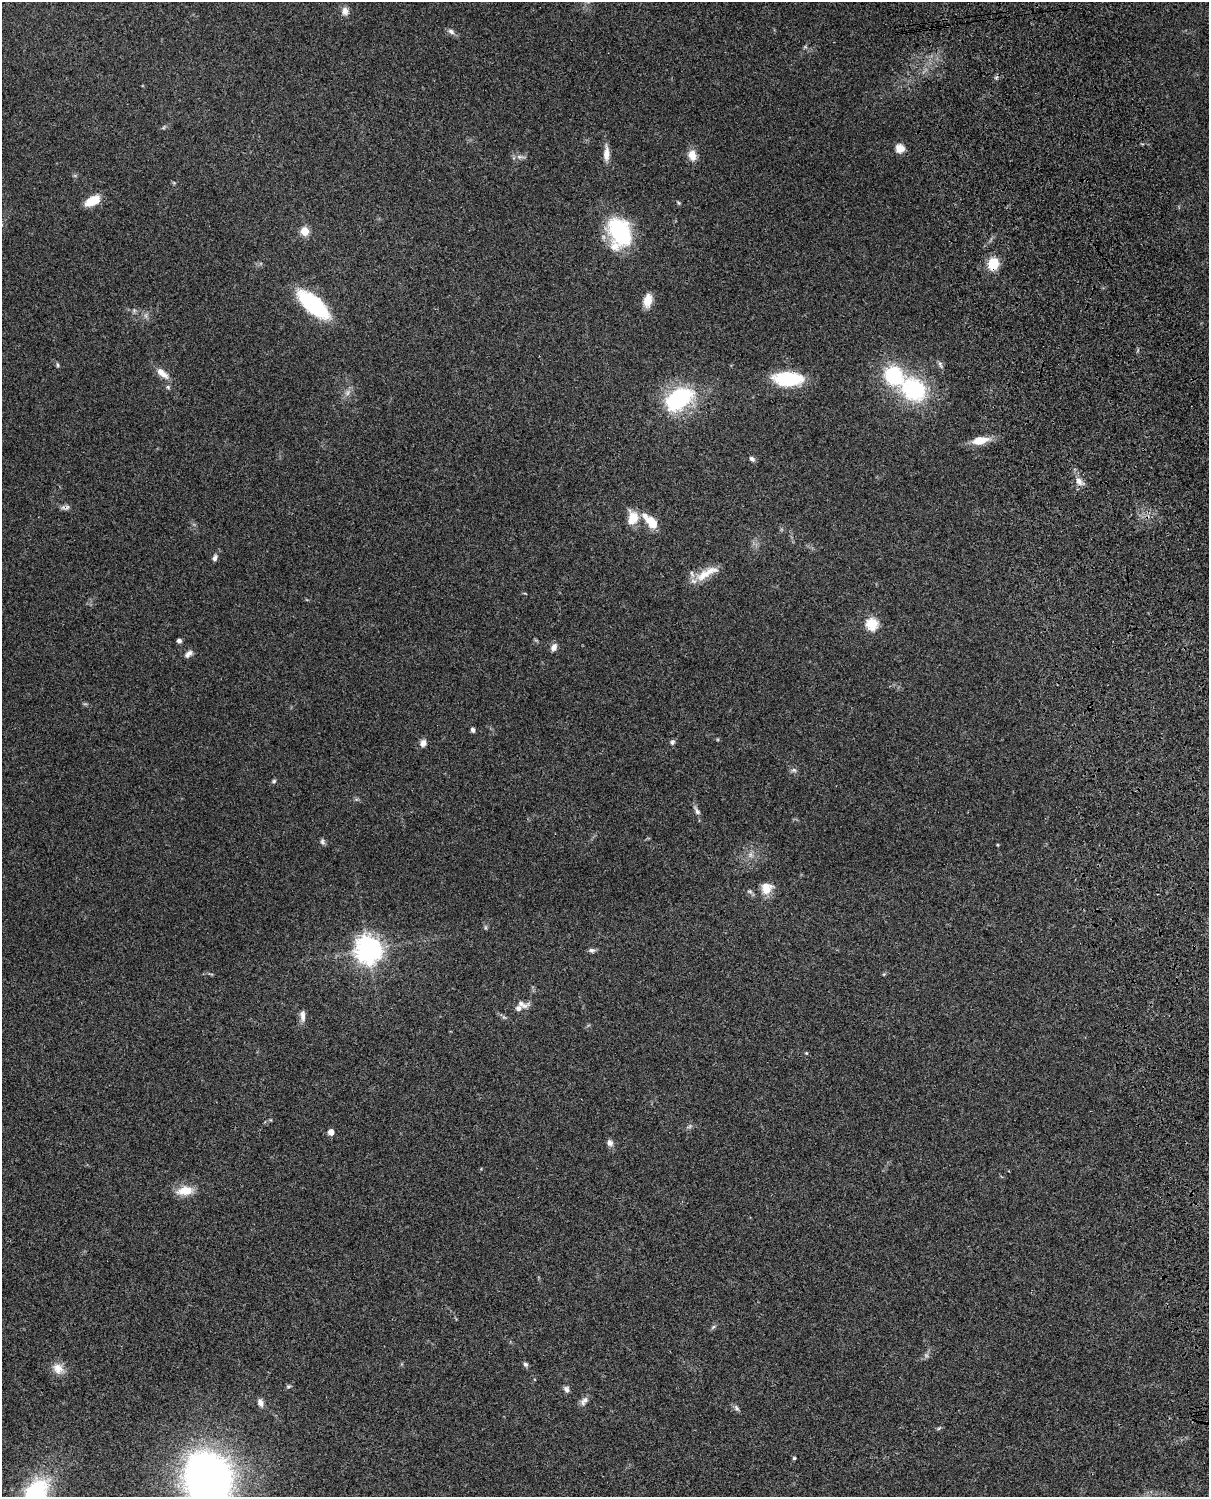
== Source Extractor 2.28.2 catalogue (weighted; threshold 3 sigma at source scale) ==
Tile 6 of 4 x 3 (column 2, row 2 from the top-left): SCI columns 1347-2553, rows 1772-3266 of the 5086 x 4924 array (HDU 1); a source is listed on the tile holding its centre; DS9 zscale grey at full resolution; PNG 1211 x 1499 px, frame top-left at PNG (2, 2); no overlay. Shown black and unused: <1% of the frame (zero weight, under 3 of 4 exposures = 6% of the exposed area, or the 3 px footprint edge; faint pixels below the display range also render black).
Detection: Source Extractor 2.28.2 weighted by HDU 2 'WHT'; one run over the whole footprint, this tile lists its part. Background 0.101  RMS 0.0064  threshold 0.0288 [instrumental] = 3 sigma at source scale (4.5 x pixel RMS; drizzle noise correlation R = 1.50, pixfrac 1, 0.05/0.05 arcsec/px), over >= 5 px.
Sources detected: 71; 2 too faint to see at this stretch — not listed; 5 inside a brighter listed object's ellipse — not listed separately; the other 64 listed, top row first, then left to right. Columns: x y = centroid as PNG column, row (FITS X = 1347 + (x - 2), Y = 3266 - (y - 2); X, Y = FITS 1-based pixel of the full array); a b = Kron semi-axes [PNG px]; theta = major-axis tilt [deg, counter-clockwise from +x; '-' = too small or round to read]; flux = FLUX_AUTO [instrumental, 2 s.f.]
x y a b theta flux
345 11 12 9 -89 3.5
451 31 10 6 -34 2.3
900 148 10 9 - 5.4
606 154 18 7 89 5.6
692 155 12 9 -80 6.6
520 157 13 5 -5 2.4
92 201 16 8 27 12
305 231 5 5 - 19
620 232 32 23 -58 54
993 264 11 9 75 16
648 300 16 9 81 7.4
313 304 27 11 -41 77
146 316 7 4 -71 1.5
940 364 12 5 -72 1.7
57 365 7 3 -82 0.86
162 373 20 8 -39 6.1
893 375 20 17 -45 40
788 379 28 13 -1 38
168 387 6 5 - 1.1
914 389 23 19 -38 61
348 393 9 4 81 2
679 399 22 14 34 79
980 440 19 9 11 10
752 459 8 5 -44 1.7
1079 481 12 8 -59 4.2
65 507 13 5 9 2.2
633 518 13 10 83 13
652 523 15 9 -50 11
215 558 8 5 64 2.1
704 575 25 13 33 11
872 624 6 6 - 49
179 641 4 4 - 2.1
554 647 8 6 60 3.5
188 654 11 6 44 2.6
473 730 5 4 - 1.6
672 742 7 6 - 1.4
423 743 9 8 - 3.1
794 770 8 6 -21 1.6
274 781 6 5 - 1.1
697 811 13 6 -61 2.5
322 841 9 5 -69 1.5
998 845 5 3 - 0.54
750 855 7 5 90 1.7
767 890 19 12 29 8.2
368 950 9 8 - 650
592 950 9 5 -7 1.7
522 1004 17 8 -19 3.8
303 1016 16 7 -87 3.3
504 1017 7 4 -19 1.1
806 1053 4 4 - 0.65
331 1132 5 5 - 5.3
609 1143 9 7 -46 2.7
185 1191 20 10 5 11
713 1327 7 4 44 1.1
526 1364 6 5 - 1.5
58 1369 16 13 -48 6.6
288 1386 7 5 39 1.1
566 1389 9 6 -67 2.1
584 1401 13 7 49 3
260 1403 9 6 -69 3.5
737 1408 9 6 -54 1.6
794 1458 4 4 - 0.83
208 1478 49 43 -72 330
36 1492 29 21 59 65
Overlapping masked pixels (flux is a lower limit): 2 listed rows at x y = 993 264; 65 507
Isophote crosses this tile's border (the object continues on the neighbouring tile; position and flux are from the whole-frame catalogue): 2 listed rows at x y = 208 1478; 36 1492